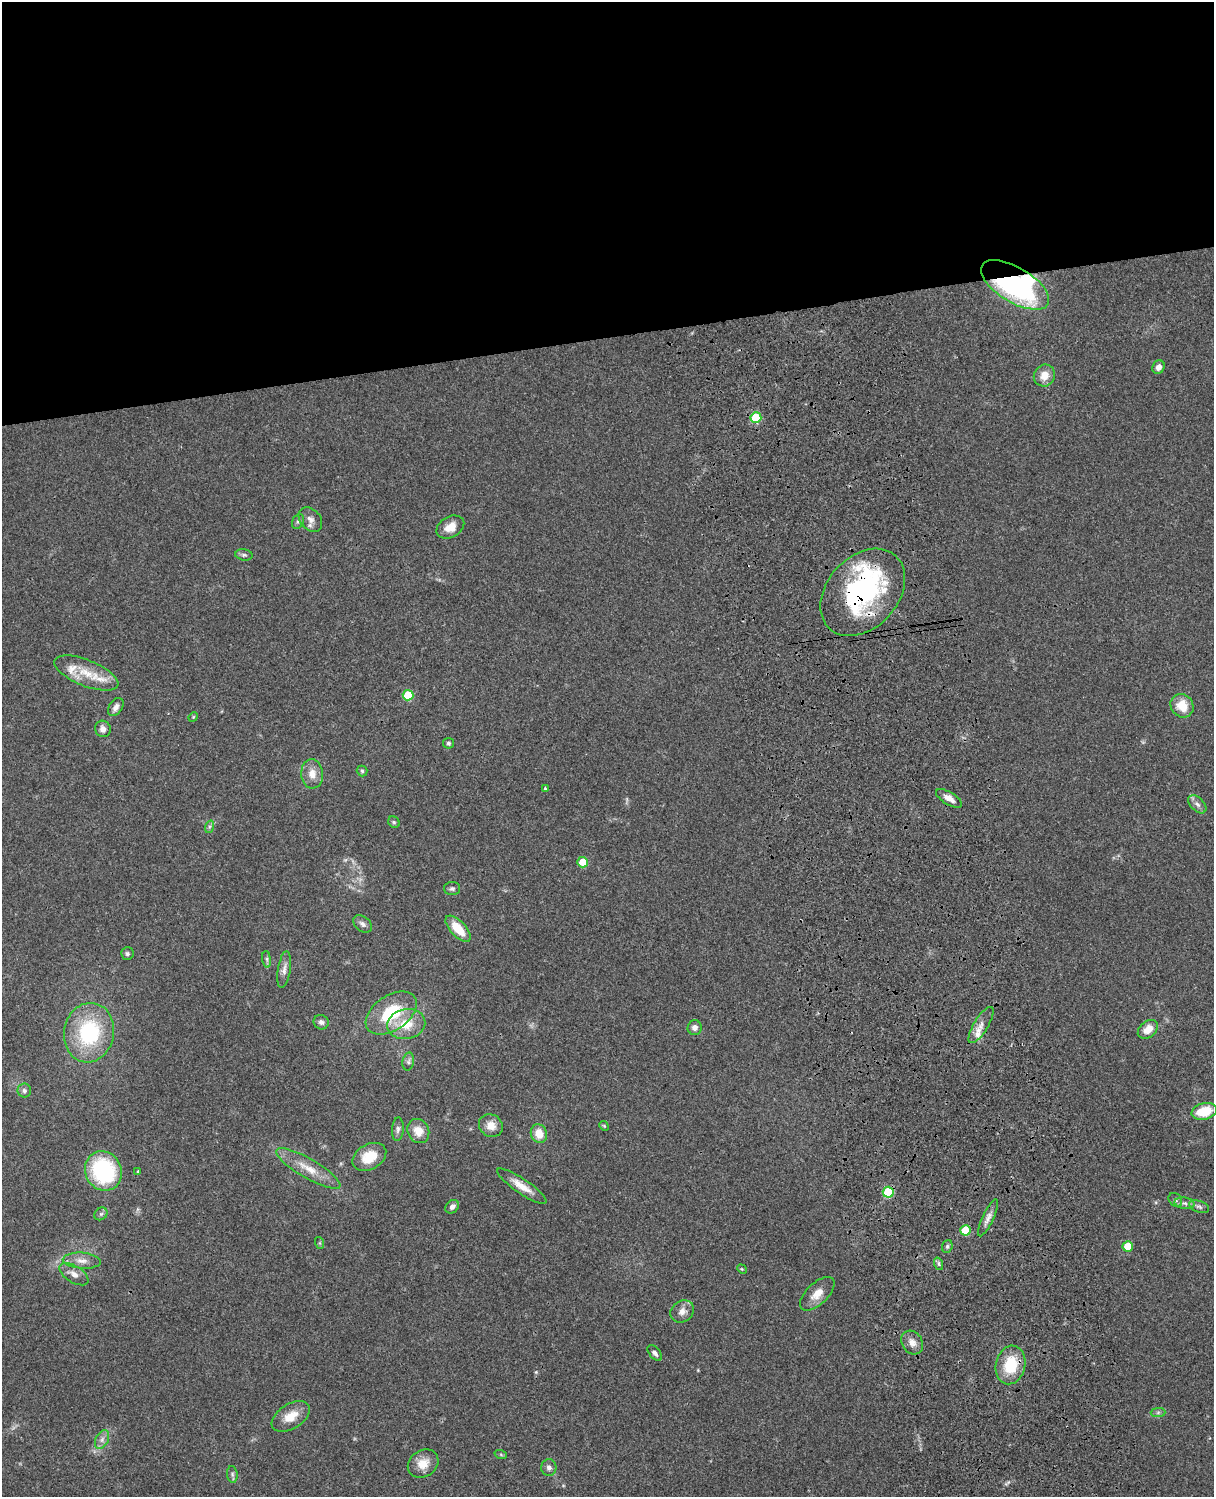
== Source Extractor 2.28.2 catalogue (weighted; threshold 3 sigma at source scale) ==
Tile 2 of 4 x 3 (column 2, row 1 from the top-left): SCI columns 1333-2544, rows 3268-4762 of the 5086 x 4926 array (HDU 1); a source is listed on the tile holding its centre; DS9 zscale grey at full resolution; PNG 1216 x 1499 px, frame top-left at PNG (2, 2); each listed source drawn as its Kron ellipse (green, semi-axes under 4 px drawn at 4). Shown black and unused: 23% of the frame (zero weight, under 3 of 4 exposures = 6% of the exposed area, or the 3 px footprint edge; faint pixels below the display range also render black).
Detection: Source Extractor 2.28.2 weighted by HDU 2 'WHT'; one run over the whole footprint, this tile lists its part. Background 0.0961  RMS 0.0063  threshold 0.0282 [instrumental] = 3 sigma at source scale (4.5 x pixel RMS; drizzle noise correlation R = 1.50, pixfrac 1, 0.05/0.05 arcsec/px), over >= 5 px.
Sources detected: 82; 2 inside a brighter object's white glare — neither listed nor drawn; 3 inside a brighter listed object's ellipse — not listed separately; the other 77 listed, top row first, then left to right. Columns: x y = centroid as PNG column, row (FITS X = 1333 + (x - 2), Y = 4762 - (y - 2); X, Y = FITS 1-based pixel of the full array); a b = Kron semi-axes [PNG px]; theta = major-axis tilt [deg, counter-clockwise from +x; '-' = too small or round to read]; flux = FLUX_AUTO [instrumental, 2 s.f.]
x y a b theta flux
1015 285 38 17 -31 100
1159 367 7 6 - 3
1044 376 11 10 - 6.9
756 417 5 5 - 30
310 519 14 10 -49 4.2
298 521 8 5 62 1.7
450 527 15 10 29 7.6
244 555 9 5 -8 1.5
863 592 49 35 48 100
86 673 34 13 -22 14
408 695 5 5 - 25
1182 706 12 11 - 11
116 707 10 6 55 2.8
193 717 5 4 - 0.64
103 729 8 7 - 3.2
448 743 5 5 - 1.2
362 771 5 5 - 0.97
312 774 15 11 -85 6.5
545 788 4 3 - 0.63
949 798 15 6 -31 4.6
1197 804 11 6 -45 2.8
394 822 6 5 - 1
209 827 6 4 71 1.1
583 862 5 5 - 12
452 889 8 6 0 1.6
363 924 11 7 -39 2.4
458 929 16 7 -47 13
127 954 6 6 - 1.3
267 959 8 4 -82 1.2
284 969 18 6 81 3.7
391 1013 28 17 34 31
321 1022 8 7 - 2.3
406 1024 19 15 10 15
981 1025 21 7 59 5.4
695 1028 7 7 - 2.8
1148 1029 11 8 40 7.3
89 1033 30 25 79 52
408 1062 9 5 78 1.6
24 1091 7 7 - 1.8
1204 1111 13 8 13 18
491 1126 12 11 - 6.7
604 1126 5 4 - 0.71
398 1129 12 6 86 2.1
418 1131 12 10 -64 7.9
539 1134 9 8 - 9.7
369 1157 18 12 29 13
308 1168 36 9 -30 12
103 1171 20 18 -61 61
138 1171 4 3 - 0.56
522 1186 29 7 -34 8.5
888 1192 5 5 - 29
1175 1200 7 6 - 1.6
1184 1203 10 5 -10 2.4
452 1207 7 6 - 2.5
1199 1207 10 5 -20 1.8
101 1214 7 5 43 1.4
988 1218 20 5 65 4
965 1230 5 5 - 18
320 1243 6 4 -72 0.76
947 1246 6 5 - 1.3
1128 1246 5 5 - 14
82 1261 19 8 -4 5.6
939 1264 6 4 -72 1.1
742 1269 5 4 - 0.66
74 1274 16 8 -32 4.7
817 1294 21 10 44 7.7
682 1311 12 10 37 4.5
912 1342 13 10 -54 4.4
655 1353 9 5 -49 2
1010 1365 19 14 77 22
1158 1412 7 4 1 1.4
291 1416 21 12 31 10
102 1440 10 6 64 2.7
501 1455 6 4 -20 0.72
423 1464 16 13 34 8.4
549 1467 8 7 - 2.5
232 1474 8 5 -84 1.4
Overlapping masked pixels (flux is a lower limit): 3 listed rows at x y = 1015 285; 863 592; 888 1192